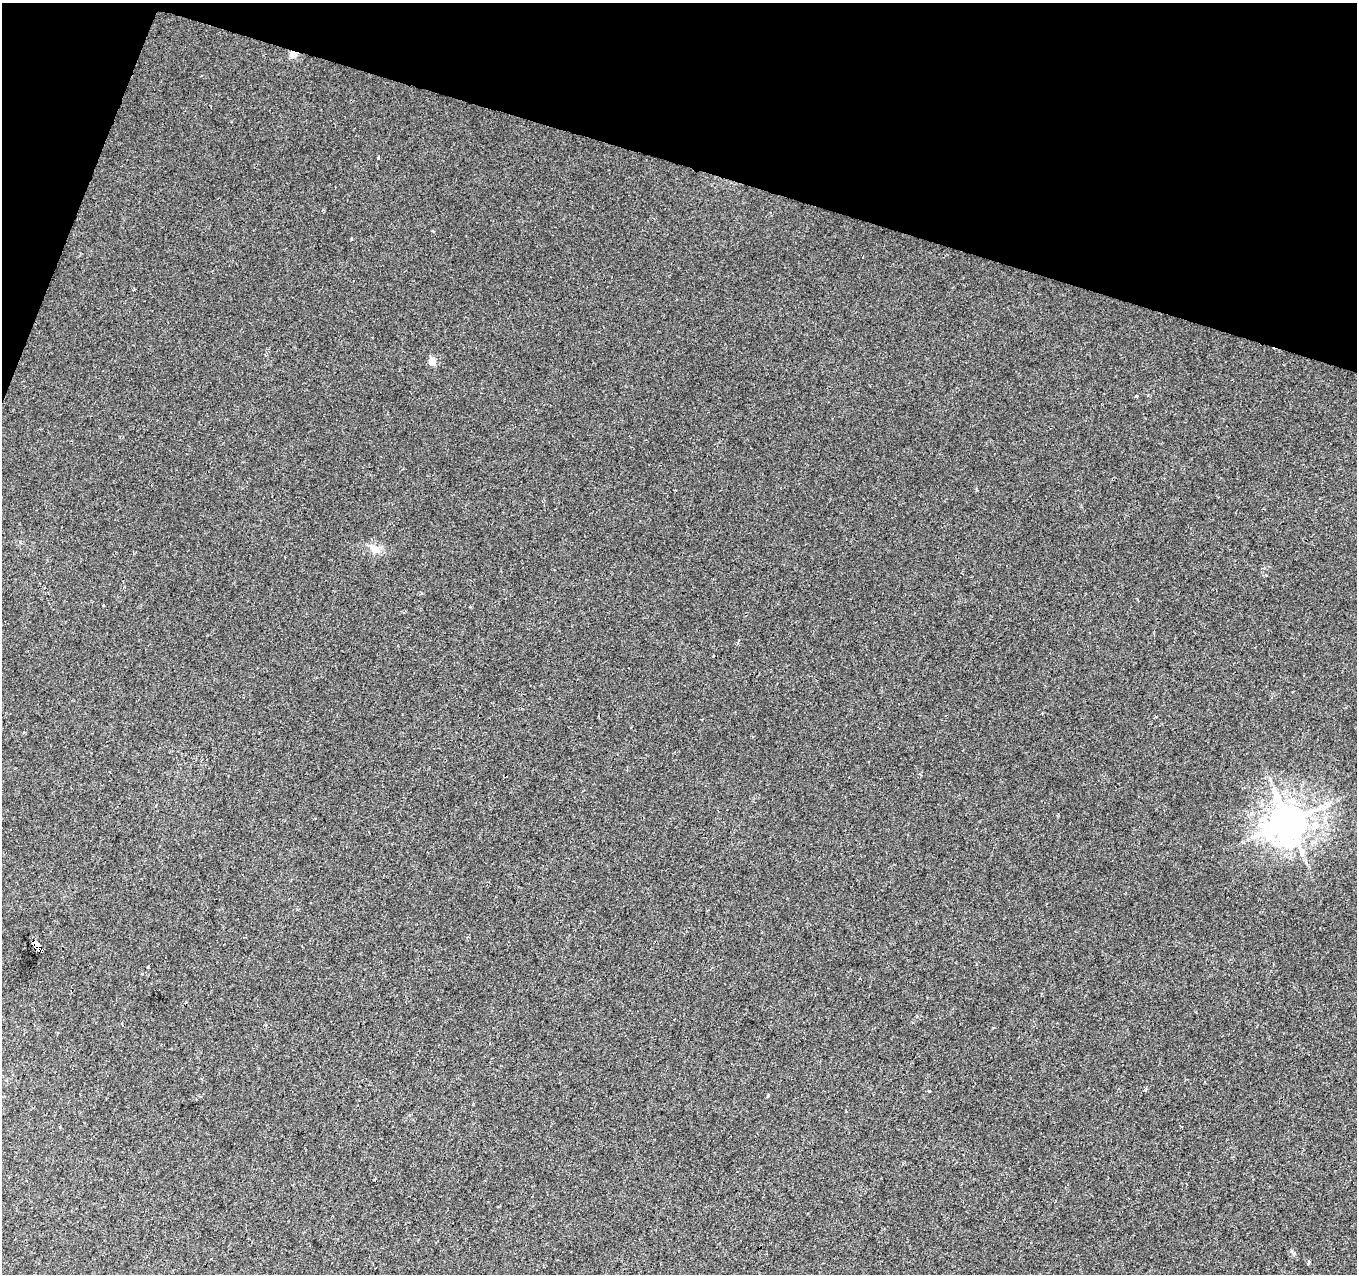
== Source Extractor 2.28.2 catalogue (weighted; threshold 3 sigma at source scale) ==
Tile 2 of 4 x 4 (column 2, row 1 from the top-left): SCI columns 1356-2710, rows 4033-5304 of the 5437 x 5587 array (HDU 1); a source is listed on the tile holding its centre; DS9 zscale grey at full resolution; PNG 1359 x 1276 px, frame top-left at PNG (2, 3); no overlay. Shown black and unused: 15% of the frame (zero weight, under 2 of 3 exposures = <1% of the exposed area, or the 3 px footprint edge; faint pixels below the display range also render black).
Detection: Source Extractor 2.28.2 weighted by HDU 2 'WHT'; one run over the whole footprint, this tile lists its part. Background 0.00973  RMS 0.0053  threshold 0.0238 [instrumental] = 3 sigma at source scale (4.5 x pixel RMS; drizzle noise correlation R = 1.50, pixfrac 1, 0.0396/0.0396 arcsec/px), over >= 5 px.
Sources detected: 13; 1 cosmic-ray / hot-pixel residue — not listed; the other 12 listed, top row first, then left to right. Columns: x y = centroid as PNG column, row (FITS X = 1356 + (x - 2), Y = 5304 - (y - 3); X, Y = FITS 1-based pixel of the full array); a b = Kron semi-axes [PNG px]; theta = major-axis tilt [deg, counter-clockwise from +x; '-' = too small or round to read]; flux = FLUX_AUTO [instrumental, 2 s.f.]
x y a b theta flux
293 54 8 7 - 3.3
378 158 4 3 - 3
372 337 2 2 - 0.49
432 362 5 5 - 10
1136 396 5 3 - 0.57
375 549 17 9 -24 4.5
103 605 3 3 - 6.5
1288 821 10 10 - 1300
36 945 9 3 -49 470
148 967 4 2 - 0.52
1145 1089 4 3 - 2.6
1309 1263 5 3 - 0.59
Overlapping masked pixels (flux is a lower limit): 2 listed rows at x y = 293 54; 36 945
Unlisted compact peaks at least as high as the median listed source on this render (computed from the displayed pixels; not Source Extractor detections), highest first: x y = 351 239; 768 1095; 929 1091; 1294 1253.